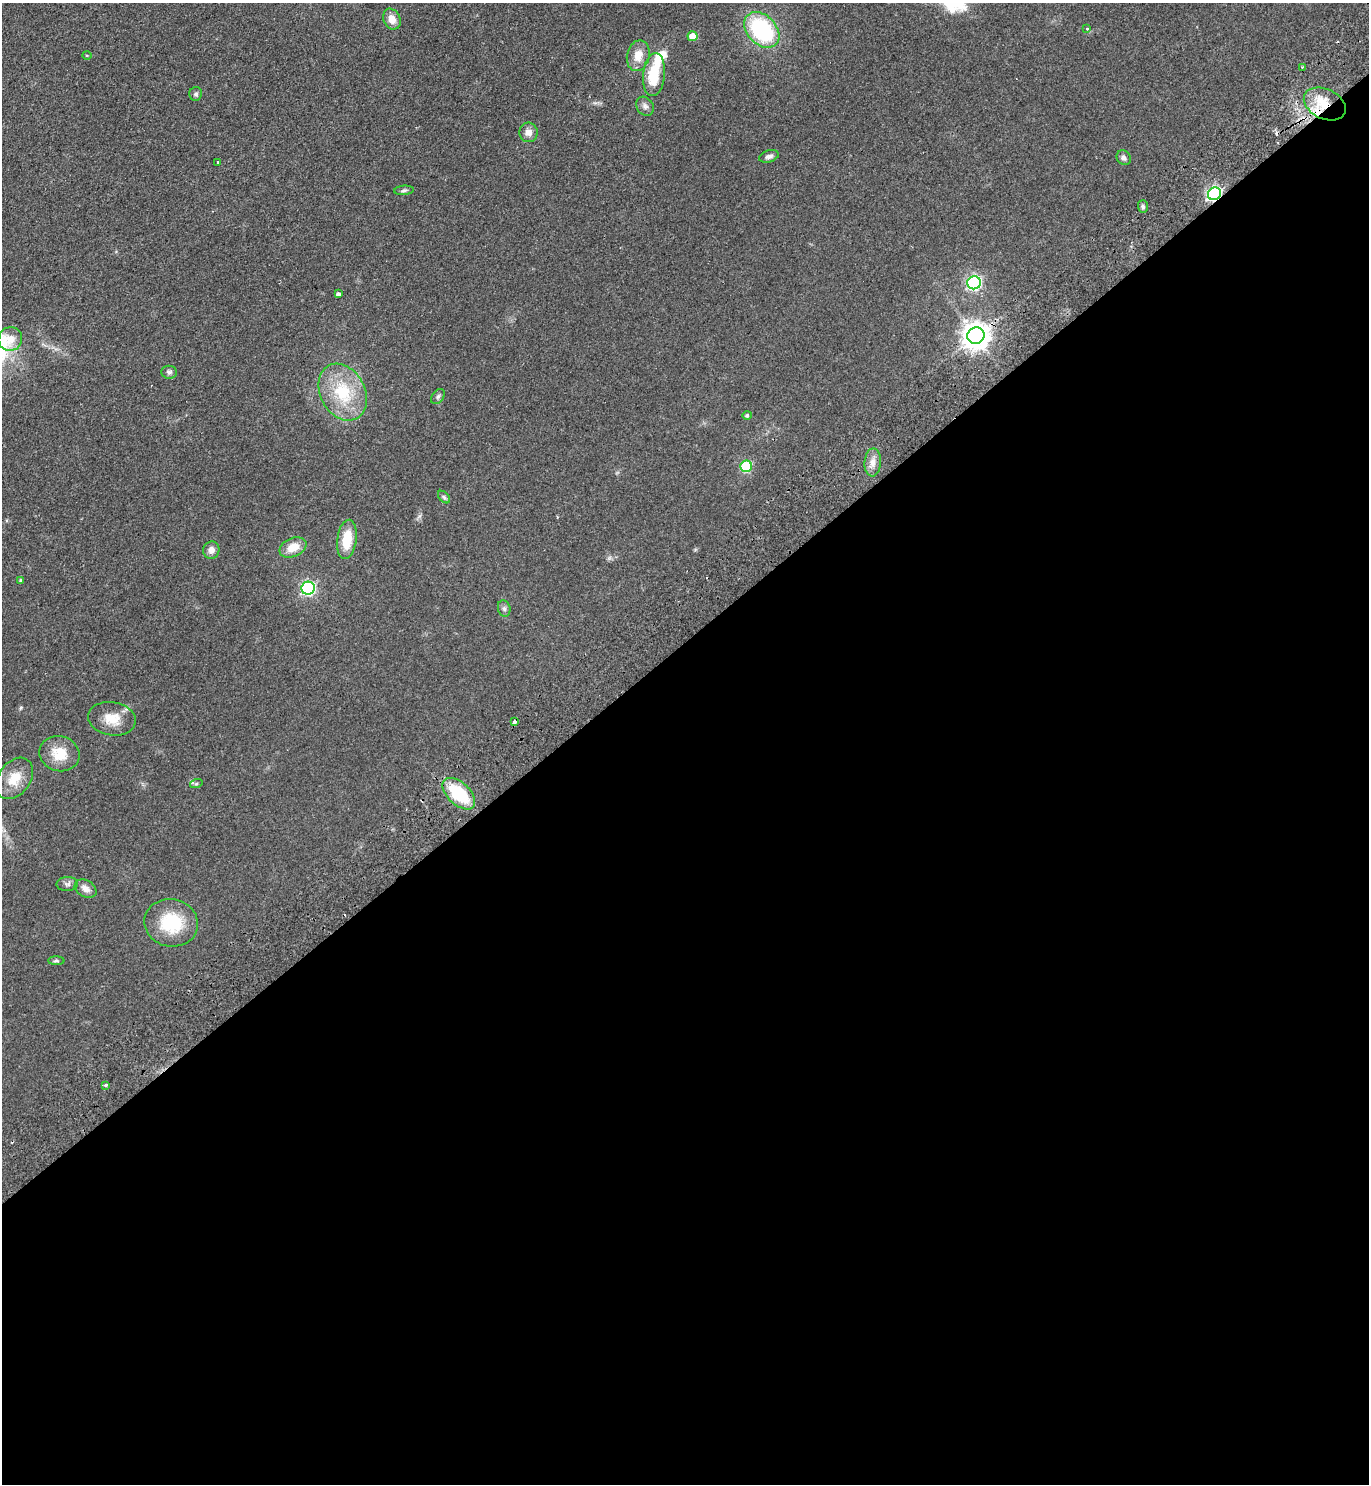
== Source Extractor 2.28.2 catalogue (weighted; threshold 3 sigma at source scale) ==
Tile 15 of 4 x 4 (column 3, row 4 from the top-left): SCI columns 2930-4296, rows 48-1529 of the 5999 x 6026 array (HDU 1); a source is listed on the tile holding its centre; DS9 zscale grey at full resolution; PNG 1371 x 1486 px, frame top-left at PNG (2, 3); each listed source drawn as its Kron ellipse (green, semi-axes under 4 px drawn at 4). Shown black and unused: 57% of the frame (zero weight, under 2 of 3 exposures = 3% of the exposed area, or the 3 px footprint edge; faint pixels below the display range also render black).
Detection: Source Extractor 2.28.2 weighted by HDU 2 'WHT'; one run over the whole footprint, this tile lists its part. Background 0.0854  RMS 0.0096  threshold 0.0433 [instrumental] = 3 sigma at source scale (4.5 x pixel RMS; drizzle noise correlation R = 1.50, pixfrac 1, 0.05/0.05 arcsec/px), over >= 5 px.
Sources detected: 53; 1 inside a brighter object's white glare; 5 cosmic-ray / hot-pixel residue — neither listed nor drawn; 1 inside a brighter listed object's ellipse — not listed separately; the other 46 listed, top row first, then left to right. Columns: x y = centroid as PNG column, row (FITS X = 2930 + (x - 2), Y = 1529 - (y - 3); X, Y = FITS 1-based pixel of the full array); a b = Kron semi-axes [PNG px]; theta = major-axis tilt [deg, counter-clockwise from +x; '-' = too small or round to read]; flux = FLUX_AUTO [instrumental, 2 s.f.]
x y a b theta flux
392 19 11 8 -67 8.7
1087 29 4 3 - 1.7
762 30 20 14 -46 92
693 36 5 5 - 13
87 55 5 3 - 0.99
638 56 16 11 76 12
1302 67 3 2 - 0.76
654 75 21 11 84 28
196 94 7 6 - 2.3
1325 104 22 15 -26 26
645 106 10 8 -51 3.6
528 132 10 9 - 6.2
769 156 10 6 17 3.5
1124 158 8 6 -52 3.4
218 162 4 3 - 3.7
404 190 10 4 6 2.1
1214 194 7 6 - 200
1143 206 6 5 - 1.9
974 283 7 6 - 180
338 294 4 3 - 2.5
976 336 8 8 - 1100
10 339 12 11 - 11
169 372 8 6 -8 2.7
343 392 30 22 -62 47
438 397 8 5 50 2.3
747 415 4 4 - 1.6
873 462 14 8 85 7.3
746 466 6 5 - 67
444 497 7 4 -46 1.7
347 539 20 9 82 23
293 547 14 9 23 15
211 550 8 8 - 5.6
21 580 4 4 - 1.4
308 588 6 6 - 170
504 608 8 6 -75 2.3
112 719 24 16 -9 17
514 722 3 3 - 3.8
59 754 20 17 -16 21
14 778 23 16 54 19
196 784 6 4 19 1.3
459 794 20 11 -43 49
67 884 11 7 3 2.8
86 889 11 8 -31 5.5
171 923 27 23 -12 43
56 961 8 4 0 1.6
106 1085 3 3 - 1.9
Overlapping masked pixels (flux is a lower limit): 3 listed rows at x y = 1325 104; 1214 194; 976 336